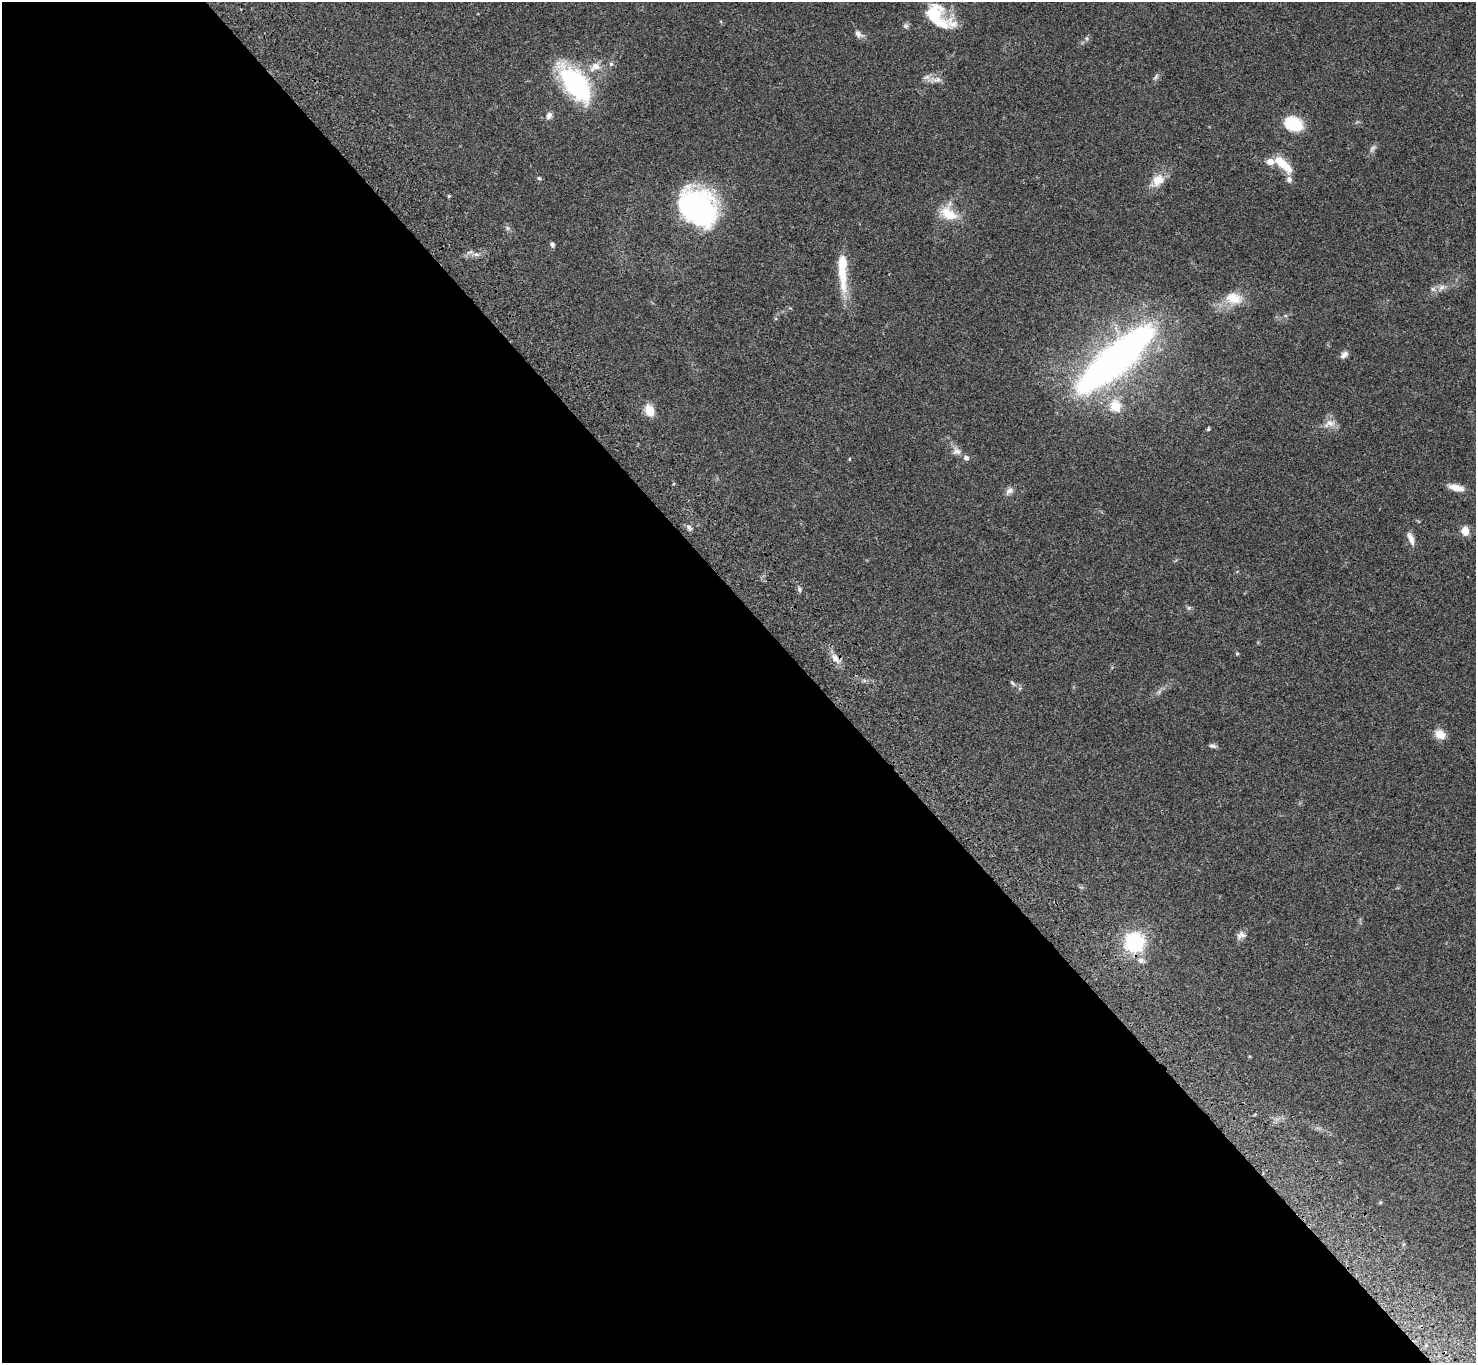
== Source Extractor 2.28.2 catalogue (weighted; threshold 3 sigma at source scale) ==
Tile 9 of 4 x 4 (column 1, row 3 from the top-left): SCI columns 104-1577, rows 1745-3105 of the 6099 x 6072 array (HDU 1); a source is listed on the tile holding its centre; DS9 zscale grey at full resolution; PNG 1478 x 1365 px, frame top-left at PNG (2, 2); no overlay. Shown black and unused: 55% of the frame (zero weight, under 3 of 4 exposures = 6% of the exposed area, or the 3 px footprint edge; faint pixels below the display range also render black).
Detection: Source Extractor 2.28.2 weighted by HDU 2 'WHT'; one run over the whole footprint, this tile lists its part. Background 0.0459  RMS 0.0051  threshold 0.0231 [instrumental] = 3 sigma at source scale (4.5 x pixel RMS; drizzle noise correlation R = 1.50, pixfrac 1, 0.05/0.05 arcsec/px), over >= 5 px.
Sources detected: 54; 2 inside a brighter object's white glare — not listed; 5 inside a brighter listed object's ellipse — not listed separately; the other 47 listed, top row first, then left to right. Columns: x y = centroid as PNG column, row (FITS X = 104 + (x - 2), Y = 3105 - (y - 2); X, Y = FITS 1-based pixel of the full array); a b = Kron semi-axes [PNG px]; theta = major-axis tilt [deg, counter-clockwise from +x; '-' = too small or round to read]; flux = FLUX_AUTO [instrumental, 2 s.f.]
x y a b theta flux
934 14 25 23 45 18
906 26 8 6 20 1.1
858 34 11 7 -32 2.2
1086 38 6 4 -71 0.63
611 64 6 6 - 0.96
595 66 17 10 28 5.5
1156 77 8 4 33 1
937 80 12 8 9 2.6
575 83 40 19 -52 63
549 115 9 7 59 2
1294 124 19 13 -24 18
1372 148 10 6 45 1.5
1283 164 27 10 -44 10
539 178 5 4 - 0.66
1158 180 19 13 46 7.2
693 207 39 31 -56 85
947 212 20 18 83 9.3
507 228 7 4 -88 0.9
552 244 6 4 -62 1.3
476 254 9 4 -1 1.6
842 263 56 11 -88 16
1441 287 10 7 39 2.2
1234 298 24 16 -10 9.7
1344 355 10 6 42 2.1
1116 359 74 20 41 300
1115 406 6 5 - 24
649 410 11 9 -66 7.7
1329 423 18 9 18 3.9
1208 429 5 4 - 0.62
957 451 12 8 -3 2.7
966 458 6 5 - 1.8
849 459 5 3 - 0.39
1456 487 18 7 -13 5
1009 491 11 8 20 2.1
689 527 10 5 -46 1.4
1465 531 8 7 - 6.3
1411 538 18 7 -68 3.4
799 589 7 4 -89 0.91
1237 653 4 4 - 0.49
835 658 15 8 -54 3.9
1012 683 7 4 -37 0.87
1440 734 11 9 -35 6
1213 746 10 5 -12 1.2
1241 935 13 9 17 2.5
1134 942 8 8 - 130
1141 960 8 7 - 2.3
1380 1203 5 3 - 0.5